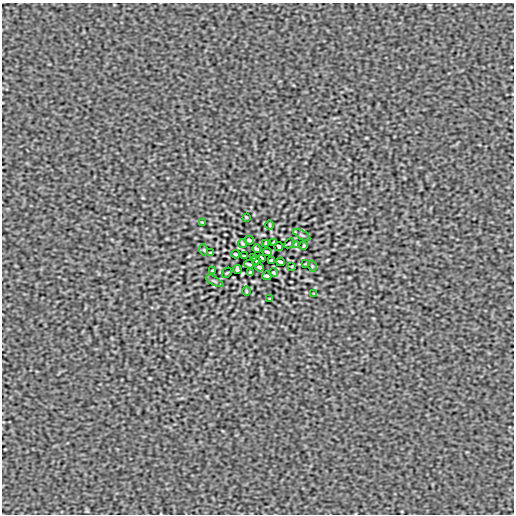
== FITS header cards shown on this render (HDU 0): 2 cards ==
NAXIS1  =                  512
NAXIS2  =                  512

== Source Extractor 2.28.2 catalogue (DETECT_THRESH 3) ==
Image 512 x 512 px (HDU 0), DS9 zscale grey, 1 PNG px = 1 image px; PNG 516 x 516 px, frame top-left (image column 1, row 512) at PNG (2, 3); each listed source drawn as its Kron ellipse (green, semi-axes under 4 px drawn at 4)
Background -8.49e-08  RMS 3.0e-05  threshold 8.99e-05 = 3 sigma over >= 5 px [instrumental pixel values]
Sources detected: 38; all 38 listed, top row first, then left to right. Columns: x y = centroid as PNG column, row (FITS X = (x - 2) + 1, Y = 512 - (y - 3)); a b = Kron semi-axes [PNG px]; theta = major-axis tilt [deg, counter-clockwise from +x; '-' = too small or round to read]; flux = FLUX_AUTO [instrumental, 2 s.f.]
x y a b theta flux
246 217 3 2 - 0.0015
202 222 4 2 - 0.0015
270 225 5 3 - 0.0019
302 235 10 3 -29 0.0032
249 240 5 2 - 0.003
274 242 4 2 - 0.002
242 243 5 2 - 0.0023
266 243 3 3 - 0.0024
289 243 6 2 45 0.0016
296 244 2 2 - 0.0012
304 245 3 2 - 0.0017
279 247 4 3 - 0.0032
256 249 4 3 - 0.003
204 250 5 3 - 0.0016
211 252 3 2 - 0.0014
267 252 5 2 - 0.0029
236 254 4 2 - 0.003
245 256 3 2 - 0.0019
253 257 3 3 - 0.0022
263 259 3 3 - 0.0024
256 260 4 2 - 0.0013
271 260 3 2 - 0.0019
280 262 4 2 - 0.003
249 264 5 2 - 0.0029
305 264 3 2 - 0.0014
292 266 3 2 - 0.0012
312 266 5 3 - 0.0016
260 267 4 3 - 0.003
237 269 4 3 - 0.0032
212 271 3 2 - 0.0017
227 273 6 2 45 0.0016
250 273 3 3 - 0.0024
274 273 5 2 - 0.0023
267 276 5 2 - 0.003
214 281 10 3 -29 0.0032
246 291 5 3 - 0.0019
314 294 4 2 - 0.0015
270 299 3 2 - 0.0015